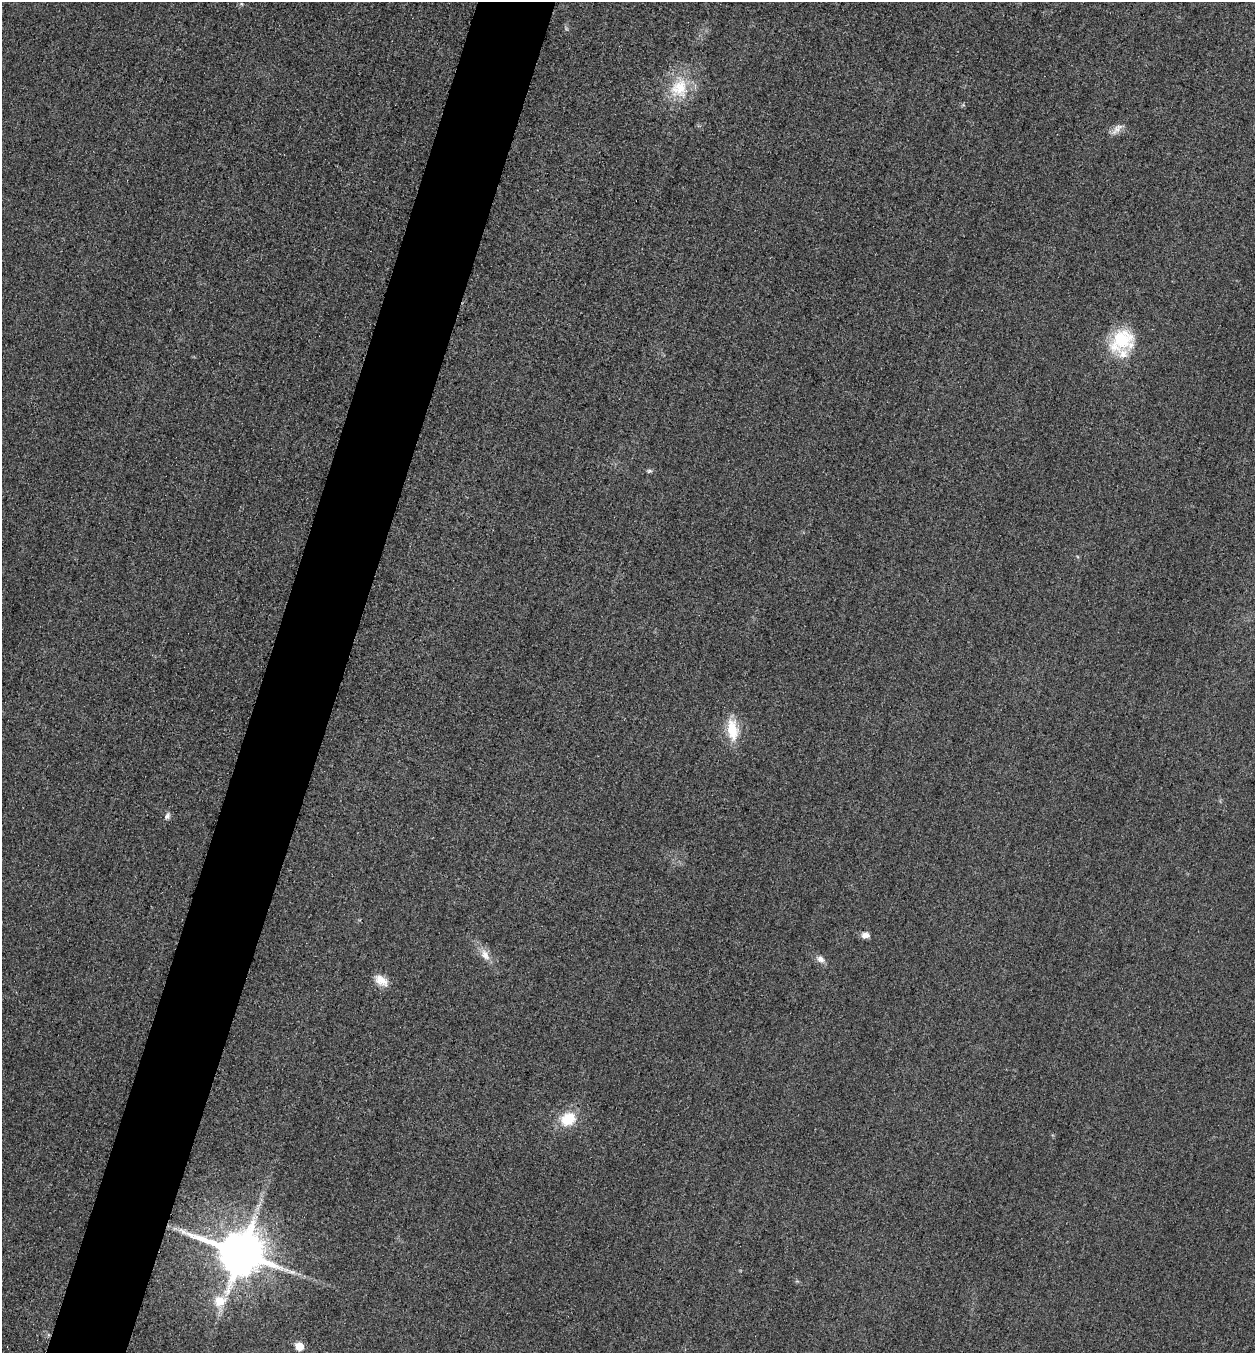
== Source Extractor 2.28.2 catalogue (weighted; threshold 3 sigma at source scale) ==
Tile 7 of 4 x 4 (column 3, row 2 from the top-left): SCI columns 2668-3920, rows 2725-4075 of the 5463 x 5449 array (HDU 1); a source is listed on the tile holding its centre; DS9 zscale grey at full resolution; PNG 1257 x 1355 px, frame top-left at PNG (2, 2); no overlay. Shown black and unused: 6% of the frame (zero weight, under 3 of 4 exposures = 3% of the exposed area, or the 3 px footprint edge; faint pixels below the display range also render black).
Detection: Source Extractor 2.28.2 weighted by HDU 2 'WHT'; one run over the whole footprint, this tile lists its part. Background 0.0756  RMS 0.017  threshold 0.0756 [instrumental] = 3 sigma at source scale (4.5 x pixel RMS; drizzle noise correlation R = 1.50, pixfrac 1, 0.05/0.05 arcsec/px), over >= 5 px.
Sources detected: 16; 1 too faint to see at this stretch — not listed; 1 inside a brighter listed object's ellipse — not listed separately; the other 14 listed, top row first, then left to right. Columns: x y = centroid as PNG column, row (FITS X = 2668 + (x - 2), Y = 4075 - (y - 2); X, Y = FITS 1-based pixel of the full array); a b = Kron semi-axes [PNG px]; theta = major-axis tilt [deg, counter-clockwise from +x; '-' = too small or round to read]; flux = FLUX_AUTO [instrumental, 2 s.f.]
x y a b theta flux
679 88 32 26 80 73
1117 129 21 8 43 13
1122 341 34 27 37 92
649 471 8 5 9 3.5
732 730 30 14 -83 47
167 816 10 7 58 6
865 935 9 7 13 9.4
485 955 19 10 -59 19
821 959 11 7 -33 10
381 980 19 11 -36 22
568 1119 20 17 28 47
241 1253 14 12 -20 9600
220 1301 18 15 22 34
299 1346 5 5 - 55